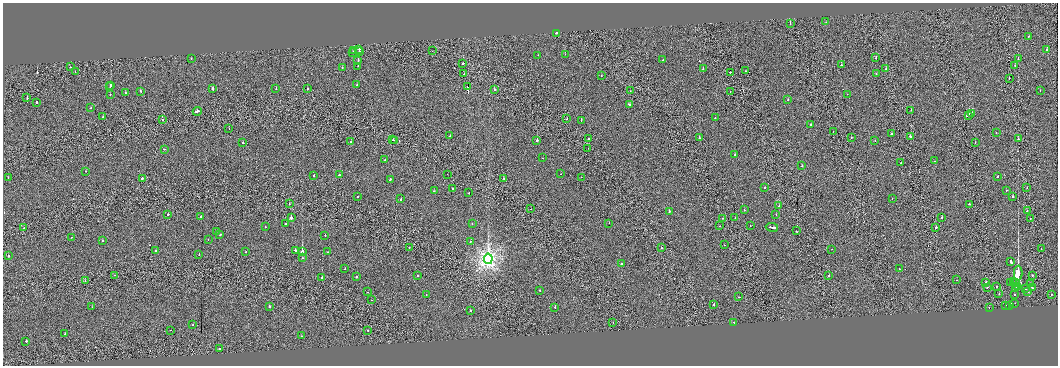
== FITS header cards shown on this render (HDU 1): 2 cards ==
NAXIS1  =                 2111
NAXIS2  =                  727

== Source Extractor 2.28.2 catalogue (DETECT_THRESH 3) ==
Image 2111 x 727 px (HDU 1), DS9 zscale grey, zoomed out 1/2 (1 PNG px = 2 x 2 image px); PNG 1060 x 368 px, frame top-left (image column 2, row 726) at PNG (3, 3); each listed source drawn as its Kron ellipse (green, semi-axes under 4 px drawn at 4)
Background -0.00457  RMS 0.16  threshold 0.49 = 3 sigma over >= 5 px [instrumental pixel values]
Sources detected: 221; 16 cannot appear on this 1/2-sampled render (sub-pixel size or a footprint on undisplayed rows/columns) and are neither listed nor drawn; the other 205 listed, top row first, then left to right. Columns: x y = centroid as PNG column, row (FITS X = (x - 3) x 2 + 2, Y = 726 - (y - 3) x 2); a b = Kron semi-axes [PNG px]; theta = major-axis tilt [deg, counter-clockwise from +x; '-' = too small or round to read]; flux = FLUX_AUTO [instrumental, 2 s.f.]
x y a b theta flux
826 22 2 2 - 63
790 24 2 1 - 98
557 33 2 2 - 220
1028 36 2 2 - 74
359 49 2 2 - 77
1047 50 2 2 - 150
354 51 2 2 - 64
359 51 2 1 - 58
432 51 2 1 - 93
353 53 2 2 - 58
565 54 2 2 - 41
538 55 2 2 - 44
191 58 2 2 - 43
876 58 2 2 - 89
1018 59 2 2 - 140
663 60 2 2 - 69
358 61 2 2 - 220
463 64 2 2 - 340
841 65 2 1 - 89
358 66 2 2 - 41
1015 66 2 1 - 180
70 67 2 1 - 48
342 68 2 2 - 47
703 69 2 2 - 82
886 69 2 2 - 78
746 71 2 1 - 110
75 72 2 1 - 39
730 72 2 2 - 230
876 73 2 2 - 91
464 74 2 2 - 140
601 75 2 1 - 46
1009 78 2 1 - 120
111 85 2 2 - 130
357 85 2 2 - 87
110 87 2 1 - 92
468 87 3 1 - 13000
213 89 2 2 - 560
276 89 2 2 - 100
307 89 2 2 - 56
494 90 2 2 - 140
140 91 2 2 - 130
630 91 2 1 - 48
730 91 2 1 - 76
1040 91 2 2 - 41
125 93 2 2 - 57
847 94 2 1 - 52
110 95 2 2 - 45
27 98 2 2 - 160
788 99 2 2 - 92
37 102 2 2 - 300
629 105 3 2 - 460
91 108 2 2 - 100
911 110 2 1 - 28
197 111 4 2 - 460
972 113 2 2 - 79
968 115 3 2 - 430
103 117 2 1 - 71
715 118 2 1 - 39
162 119 2 1 - 140
567 119 2 1 - 91
581 120 2 1 - 330
810 124 2 2 - 88
229 128 2 1 - 58
833 131 2 1 - 25
996 132 2 2 - 48
892 134 2 2 - 590
450 136 2 2 - 91
910 136 2 2 - 320
699 138 2 2 - 93
851 138 2 1 - 75
588 139 2 1 - 65
1018 139 2 1 - 240
393 140 2 2 - 89
394 140 2 1 - 120
537 141 2 2 - 450
875 141 2 2 - 55
351 142 2 2 - 64
243 143 2 2 - 170
975 143 2 1 - 120
588 148 2 1 - 32
164 149 2 1 - 73
735 155 2 2 - 120
543 158 2 2 - 79
385 160 2 2 - 260
935 161 2 1 - 61
901 163 2 1 - 57
802 166 2 2 - 89
86 171 2 2 - 68
447 174 2 1 - 32
561 174 2 1 - 77
339 175 2 2 - 160
314 176 2 2 - 82
581 177 2 1 - 45
998 177 2 2 - 420
8 178 2 2 - 73
142 178 2 2 - 560
503 178 2 1 - 240
390 180 2 2 - 200
765 187 2 2 - 130
453 188 2 2 - 79
1027 188 2 1 - 47
1007 190 2 1 - 47
434 191 2 2 - 98
469 193 2 1 - 59
358 196 2 2 - 59
1013 196 2 2 - 190
401 199 2 2 - 150
892 199 2 1 - 44
289 204 2 2 - 71
969 204 2 2 - 120
779 206 2 2 - 170
531 209 2 2 - 64
744 209 2 2 - 78
669 211 2 2 - 170
1027 211 2 1 - 120
168 214 2 2 - 350
776 214 2 1 - 220
200 216 2 2 - 72
735 217 2 1 - 68
291 218 2 2 - 2900
723 218 2 1 - 53
942 218 2 2 - 130
1030 219 2 1 - 61
286 223 2 1 - 52
472 223 2 1 - 63
609 223 2 1 - 46
720 226 2 1 - 42
750 226 2 2 - 51
265 227 2 1 - 120
772 227 6 2 -9 2100
24 228 2 2 - 88
935 228 3 2 - 340
796 231 2 1 - 110
216 232 2 2 - 44
220 235 2 2 - 200
325 235 2 2 - 120
71 237 2 2 - 36
208 239 2 2 - 35
103 240 2 2 - 130
470 242 2 2 - 66
724 245 2 1 - 29
409 248 2 2 - 170
661 248 2 1 - 160
832 249 2 1 - 52
1041 249 2 1 - 82
295 250 3 2 - 370
156 251 2 2 - 100
302 251 2 2 - 4900
246 252 2 1 - 130
328 252 2 2 - 41
199 254 2 2 - 51
8 256 2 2 - 210
302 258 2 2 - 90
488 259 5 4 - 9900
1011 262 3 2 - 330
621 264 2 2 - 270
345 269 2 1 - 49
899 269 2 2 - 64
1018 273 7 2 89 95000
115 275 2 1 - 38
418 275 2 2 - 170
829 276 2 1 - 290
1032 276 2 2 - 58
322 277 2 2 - 260
357 277 2 2 - 130
956 280 2 2 - 42
85 281 2 1 - 150
1013 281 2 2 - 140
986 282 2 1 - 130
1011 282 2 1 - 140
1015 282 2 2 - 47
1031 284 2 1 - 68
987 287 2 2 - 140
997 287 2 1 - 120
1017 287 2 2 - 250
1032 288 2 2 - 130
1016 289 3 2 - 260
1025 289 2 2 - 57
540 290 2 2 - 91
368 292 2 1 - 64
1028 292 2 2 - 210
999 294 2 2 - 57
1014 294 2 2 - 110
1051 294 2 2 - 71
426 295 2 1 - 55
739 297 2 1 - 47
371 300 2 2 - 40
1015 303 2 2 - 51
714 304 3 2 - 300
1006 305 2 2 - 91
269 306 2 2 - 260
1010 306 2 1 - 41
92 307 2 1 - 24
555 307 2 2 - 85
989 307 2 1 - 91
470 311 2 1 - 150
613 322 2 1 - 53
734 322 2 2 - 48
193 325 2 1 - 43
170 330 2 1 - 25
368 330 2 1 - 100
65 333 2 2 - 71
301 336 2 2 - 120
26 341 2 2 - 290
220 348 2 1 - 55
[16 sub-pixel or undisplayed-footprint detections neither listed nor drawn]